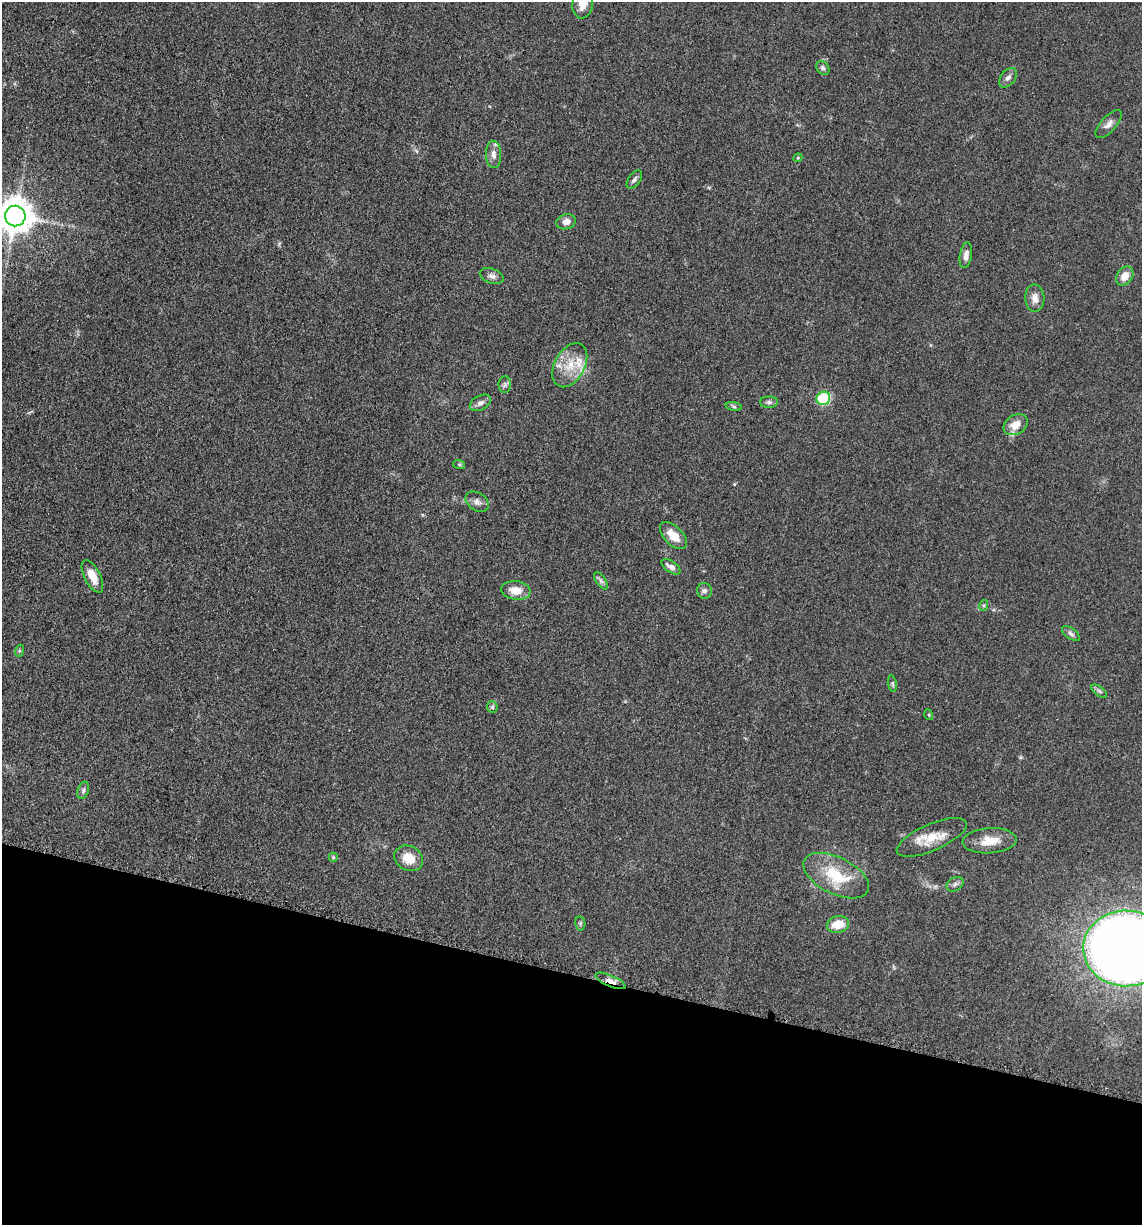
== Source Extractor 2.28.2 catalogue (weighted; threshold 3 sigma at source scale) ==
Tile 15 of 4 x 4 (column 3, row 4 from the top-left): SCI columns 2526-3665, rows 21-1243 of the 4983 x 4926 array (HDU 1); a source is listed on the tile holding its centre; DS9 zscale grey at full resolution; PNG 1144 x 1227 px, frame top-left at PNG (2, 2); each listed source drawn as its Kron ellipse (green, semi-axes under 4 px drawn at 4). Shown black and unused: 20% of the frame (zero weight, under 3 of 5 exposures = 4% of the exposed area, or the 3 px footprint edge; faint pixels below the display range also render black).
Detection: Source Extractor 2.28.2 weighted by HDU 2 'WHT'; one run over the whole footprint, this tile lists its part. Background 0.0565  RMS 0.0058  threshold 0.026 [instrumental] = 3 sigma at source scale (4.5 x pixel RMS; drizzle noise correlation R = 1.50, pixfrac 1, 0.05/0.05 arcsec/px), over >= 5 px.
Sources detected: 48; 2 inside a brighter listed object's ellipse — not listed separately; the other 46 listed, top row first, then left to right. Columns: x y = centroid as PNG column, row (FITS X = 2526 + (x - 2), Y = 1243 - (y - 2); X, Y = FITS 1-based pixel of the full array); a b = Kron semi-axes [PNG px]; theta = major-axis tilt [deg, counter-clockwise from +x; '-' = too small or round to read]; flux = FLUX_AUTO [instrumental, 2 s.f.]
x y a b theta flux
583 4 14 10 82 6.3
823 68 7 6 - 1.4
1008 78 11 7 50 2.4
1109 124 17 7 47 3.4
493 154 14 7 -87 3.6
798 158 4 4 - 0.62
634 180 10 6 54 1.8
15 216 10 10 - 1400
566 222 10 7 15 3.6
966 255 13 6 82 3.2
492 276 12 7 -19 2.6
1125 276 10 7 55 6.1
1035 298 14 9 -87 4.5
570 365 24 15 61 14
505 385 8 6 87 1.5
823 398 7 6 - 29
769 402 9 5 0 1.5
480 403 11 7 28 2.6
734 406 8 4 -8 1.1
1016 425 13 9 31 7.4
459 464 6 4 -19 0.72
477 502 12 9 -33 3
673 535 17 9 -46 8.8
671 567 11 5 -34 3.2
92 576 18 8 -63 8.3
601 581 10 5 -55 1.7
516 590 15 9 -8 7.9
704 591 8 7 - 1.8
984 605 5 3 - 0.7
1071 634 10 5 -37 1.6
19 651 6 4 71 0.8
892 684 8 4 -81 0.95
1099 691 9 4 -36 1.3
492 707 6 5 - 1.1
929 715 5 3 - 0.56
83 790 9 5 73 1.5
932 837 38 13 23 13
990 841 27 12 4 10
333 857 4 4 - 0.68
409 858 15 12 -29 9.6
836 876 35 18 -26 25
955 884 9 6 31 1.8
580 923 7 5 -79 1
838 924 11 8 13 10
1126 948 43 38 -2 990
610 981 16 5 -24 3.9
Overlapping masked pixels (flux is a lower limit): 1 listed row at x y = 610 981
Isophote crosses this tile's border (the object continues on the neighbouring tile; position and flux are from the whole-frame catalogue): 3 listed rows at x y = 583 4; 15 216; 1126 948